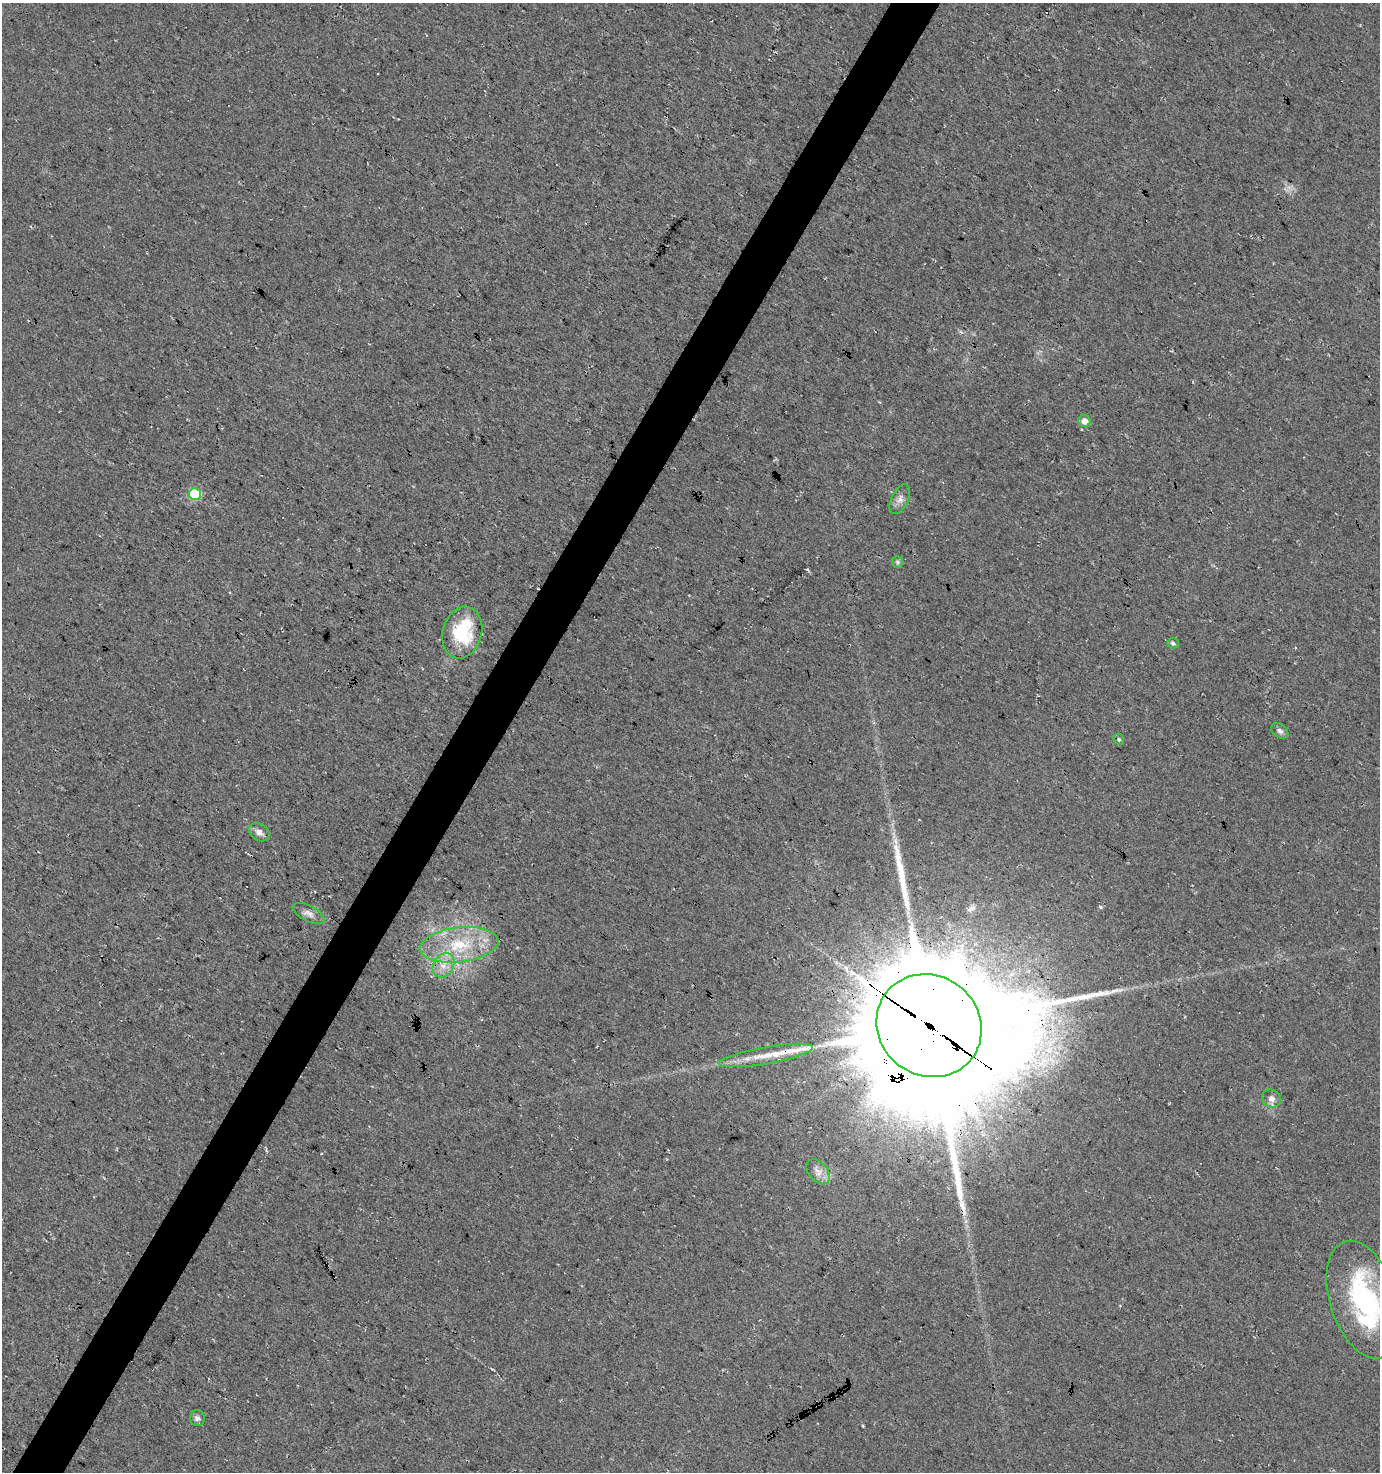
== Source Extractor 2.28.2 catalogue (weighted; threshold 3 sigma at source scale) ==
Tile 7 of 4 x 4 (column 3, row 2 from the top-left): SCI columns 2944-4321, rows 2947-4416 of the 5954 x 5886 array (HDU 1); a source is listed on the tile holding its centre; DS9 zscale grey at full resolution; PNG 1382 x 1474 px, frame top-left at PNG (2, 3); each listed source drawn as its Kron ellipse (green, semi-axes under 4 px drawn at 4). Shown black and unused: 4% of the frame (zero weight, under 3 of 4 exposures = <1% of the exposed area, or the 3 px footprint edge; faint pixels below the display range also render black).
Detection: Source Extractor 2.28.2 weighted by HDU 2 'WHT'; one run over the whole footprint, this tile lists its part. Background 0.0246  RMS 0.0088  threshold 0.0396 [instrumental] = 3 sigma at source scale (4.5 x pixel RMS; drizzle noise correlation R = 1.50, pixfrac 1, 0.0396/0.0396 arcsec/px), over >= 5 px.
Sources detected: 24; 1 inside a brighter object's white glare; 1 long thin detection or spike segment (spike, bleed or trail) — neither listed nor drawn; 4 inside a brighter listed object's ellipse — not listed separately; the other 18 listed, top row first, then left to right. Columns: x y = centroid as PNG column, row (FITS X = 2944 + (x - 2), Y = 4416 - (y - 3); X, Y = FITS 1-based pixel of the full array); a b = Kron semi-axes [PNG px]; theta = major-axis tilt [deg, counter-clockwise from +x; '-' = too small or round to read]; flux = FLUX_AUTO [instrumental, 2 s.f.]
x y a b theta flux
1084 421 6 6 - 6.8
195 494 6 6 - 70
900 499 16 8 64 5.7
897 562 6 5 - 1.8
462 633 26 19 75 56
1173 643 6 5 - 1.8
1280 731 9 6 -36 3.1
1119 739 6 5 - 1.3
259 832 11 8 -34 4.8
309 913 17 7 -27 5.3
459 945 39 17 6 48
443 965 13 10 58 9.9
929 1026 54 50 -37 46000
766 1055 48 8 10 23
1271 1099 10 8 -31 4.9
818 1172 14 9 -49 6.9
1363 1300 61 33 -72 140
197 1418 8 7 - 3.3
Overlapping masked pixels (flux is a lower limit): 2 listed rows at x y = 929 1026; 766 1055
Isophote crosses this tile's border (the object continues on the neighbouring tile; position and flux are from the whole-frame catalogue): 1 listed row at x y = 1363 1300